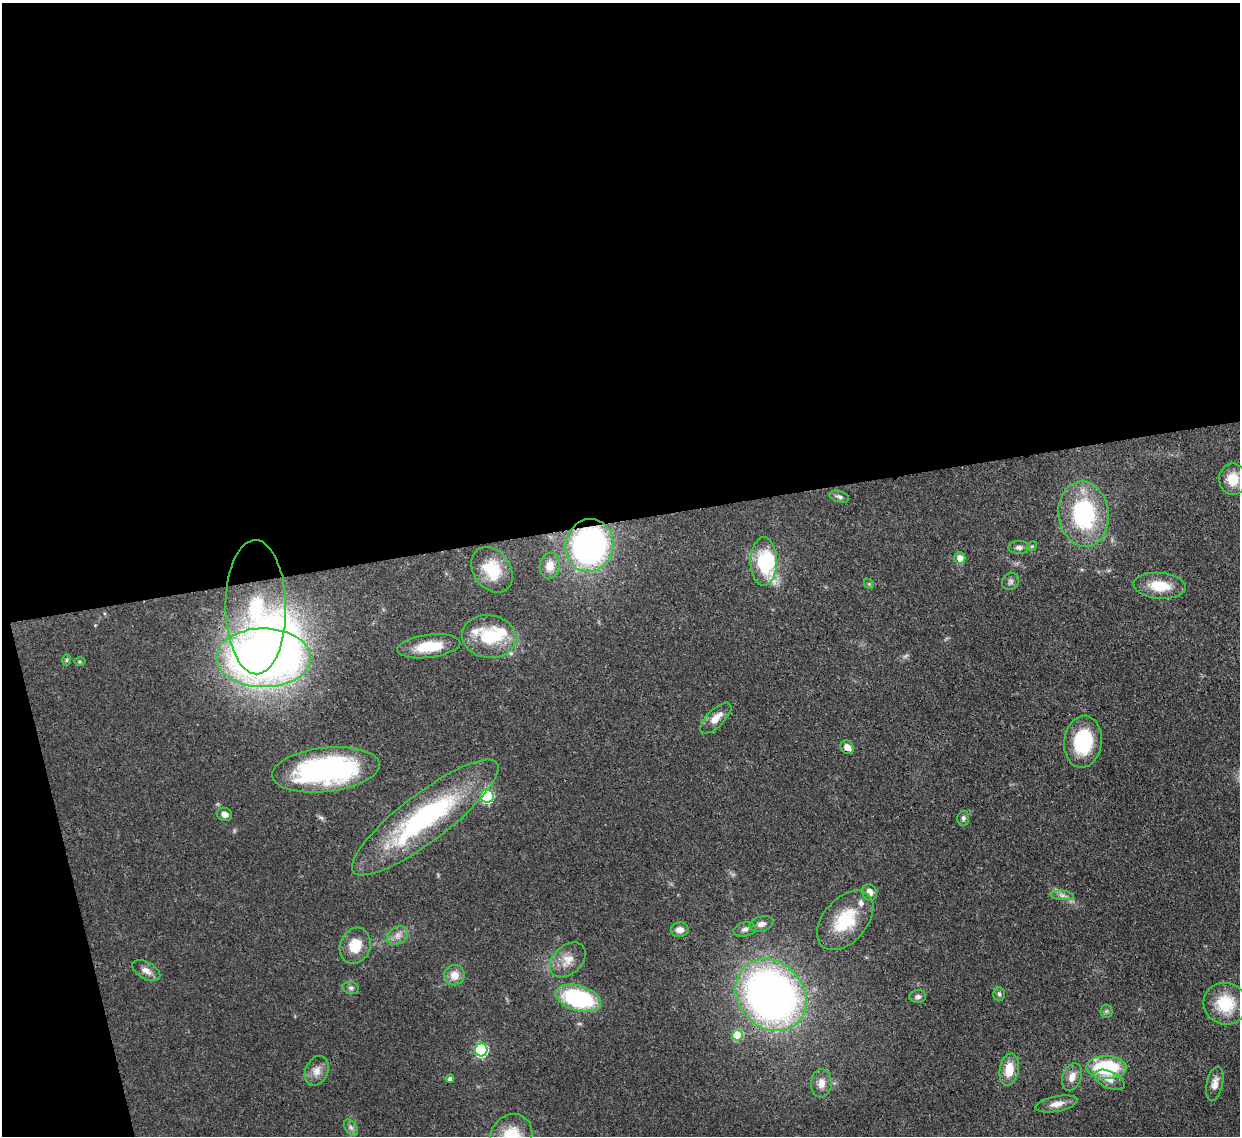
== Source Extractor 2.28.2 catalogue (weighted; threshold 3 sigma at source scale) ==
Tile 1 of 4 x 4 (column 1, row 1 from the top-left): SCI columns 77-1314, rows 3621-4754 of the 5102 x 5088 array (HDU 1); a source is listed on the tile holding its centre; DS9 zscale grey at full resolution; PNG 1242 x 1138 px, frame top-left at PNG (2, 3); each listed source drawn as its Kron ellipse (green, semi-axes under 4 px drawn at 4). Shown black and unused: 48% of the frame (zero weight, under 3 of 4 exposures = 9% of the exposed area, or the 3 px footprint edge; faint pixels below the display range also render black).
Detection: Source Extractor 2.28.2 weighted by HDU 2 'WHT'; one run over the whole footprint, this tile lists its part. Background 0.115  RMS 0.0049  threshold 0.022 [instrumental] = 3 sigma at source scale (4.5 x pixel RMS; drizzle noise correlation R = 1.50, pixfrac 1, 0.05/0.05 arcsec/px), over >= 5 px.
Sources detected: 63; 3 inside a brighter object's white glare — neither listed nor drawn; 2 inside a brighter listed object's ellipse — not listed separately; the other 58 listed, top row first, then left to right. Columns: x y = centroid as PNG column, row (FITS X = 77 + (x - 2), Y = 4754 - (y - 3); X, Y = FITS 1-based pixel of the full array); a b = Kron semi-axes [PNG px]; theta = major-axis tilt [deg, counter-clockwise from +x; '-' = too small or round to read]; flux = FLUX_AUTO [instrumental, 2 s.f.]
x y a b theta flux
1233 479 15 14 - 8.8
839 497 10 5 -16 1.4
1084 514 33 25 -83 52
589 545 26 24 78 140
1032 546 5 4 - 0.6
1019 547 10 6 -1 2
960 558 6 5 - 4.5
764 561 24 13 -90 22
550 566 13 10 80 4.9
492 570 24 18 -55 17
1010 581 9 8 - 1.5
869 584 5 4 - 0.59
1160 586 26 13 -5 14
256 607 67 30 -89 36
489 637 27 21 -8 25
429 646 32 11 7 15
264 658 47 29 0 380
67 660 6 4 88 0.66
80 661 5 3 - 0.59
716 718 20 8 45 5.2
1083 742 26 18 83 32
847 747 7 6 - 3.6
326 770 54 22 6 99
487 796 7 6 - 47
224 814 8 6 -18 2.6
425 817 90 24 37 84
963 818 7 6 - 1.3
869 892 8 7 - 3.9
1062 895 12 4 -5 1.8
845 920 34 22 48 22
761 924 12 7 14 2.4
745 929 11 7 12 2
680 930 9 7 3 3.3
398 935 11 8 32 3.1
355 946 18 15 69 12
568 960 20 14 43 6.9
146 971 15 8 -30 3.3
454 975 10 10 - 5.2
351 988 8 6 -14 1.4
999 994 7 6 - 1.2
771 995 39 32 -47 300
918 997 8 6 4 1.6
578 998 23 12 -17 52
1225 1004 22 20 -20 18
1106 1011 6 6 - 0.93
737 1035 5 5 - 16
481 1050 6 6 - 62
1107 1068 20 11 -1 36
1009 1069 16 9 79 9.1
317 1071 15 11 67 4.6
1072 1077 14 9 69 4.2
450 1079 4 4 - 2.3
1109 1080 16 8 -23 4
821 1083 14 10 86 4.5
1215 1084 17 8 78 4.2
1056 1104 21 7 11 4.2
351 1128 9 6 -54 1.7
511 1136 22 20 53 18
Overlapping masked pixels (flux is a lower limit): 2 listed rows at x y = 589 545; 326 770
Isophote crosses this tile's border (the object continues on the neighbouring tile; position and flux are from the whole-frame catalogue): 1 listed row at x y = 511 1136